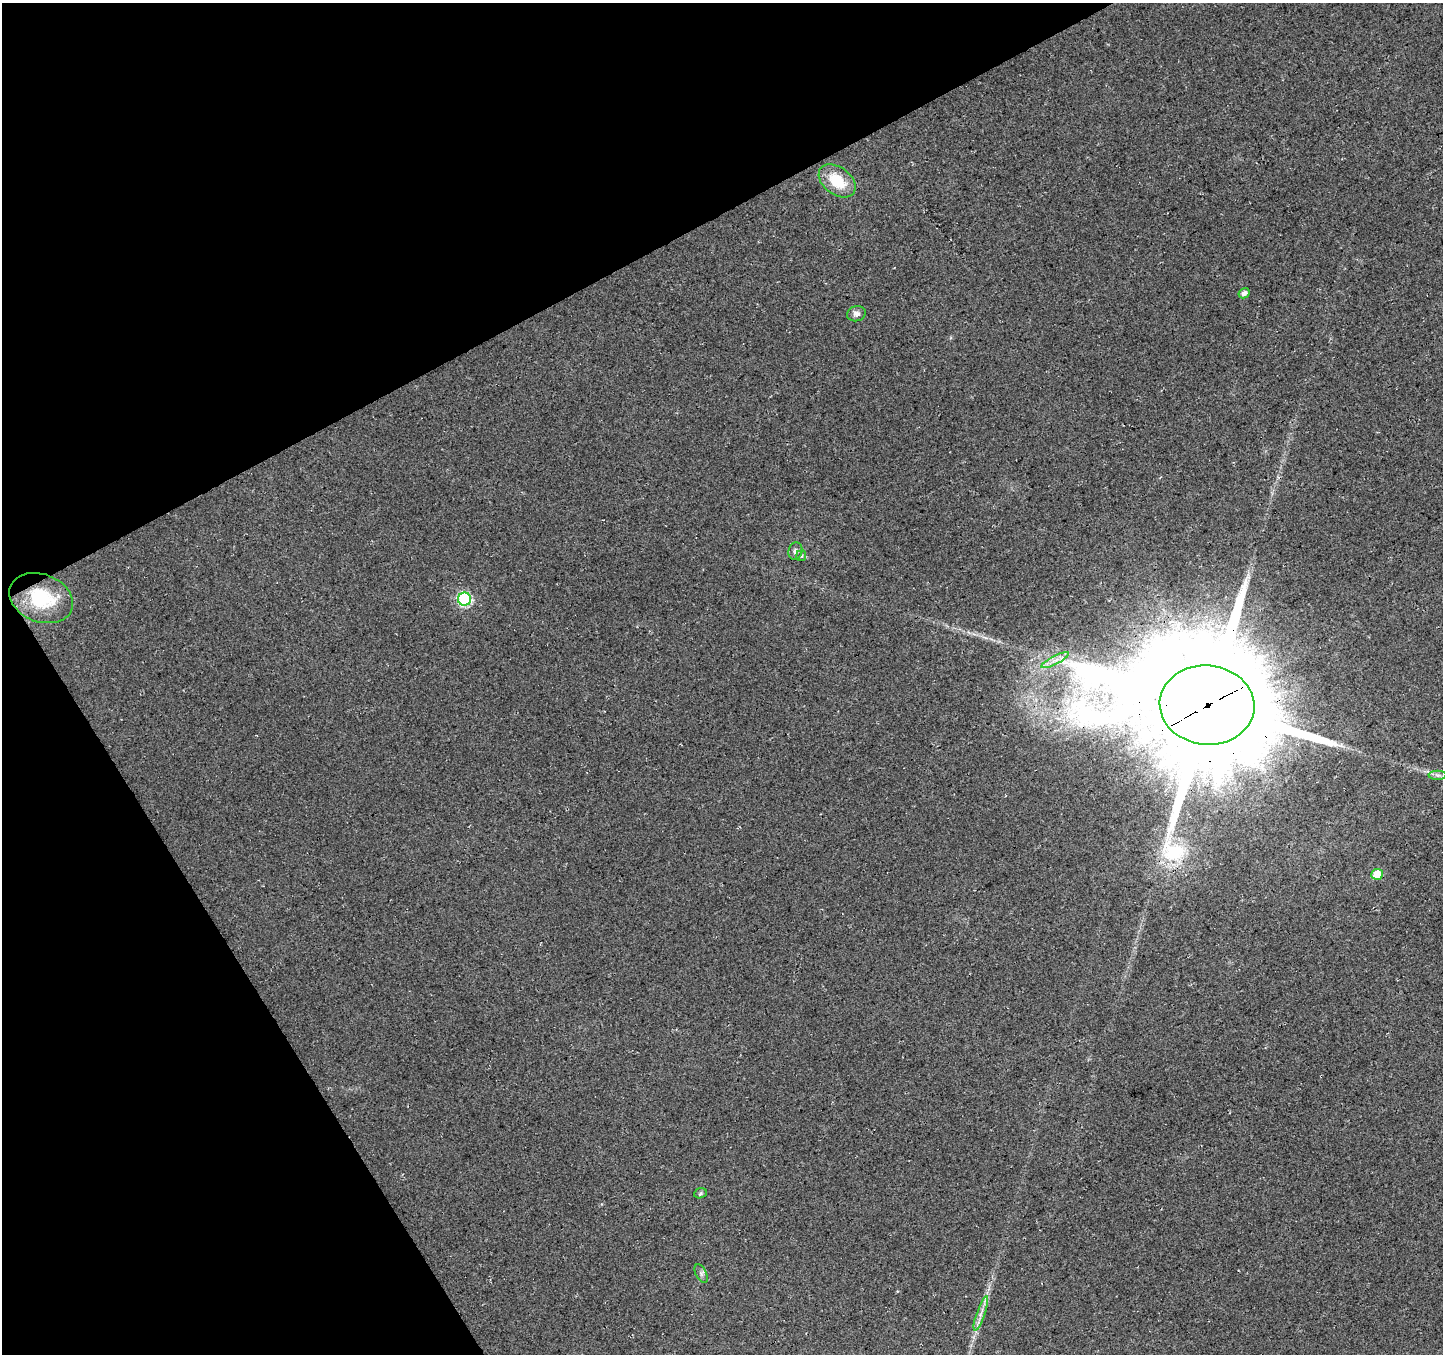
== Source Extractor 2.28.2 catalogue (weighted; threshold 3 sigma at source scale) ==
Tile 5 of 4 x 4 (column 1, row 2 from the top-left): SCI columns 56-1496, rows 2900-4251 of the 5871 x 5740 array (HDU 1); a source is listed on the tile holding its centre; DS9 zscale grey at full resolution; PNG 1445 x 1356 px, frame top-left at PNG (2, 3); each listed source drawn as its Kron ellipse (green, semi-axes under 4 px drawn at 4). Shown black and unused: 27% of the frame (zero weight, under 3 of 4 exposures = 5% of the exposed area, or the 3 px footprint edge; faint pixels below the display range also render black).
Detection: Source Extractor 2.28.2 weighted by HDU 2 'WHT'; one run over the whole footprint, this tile lists its part. Background 0.0524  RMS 0.0082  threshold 0.0367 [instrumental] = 3 sigma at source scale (4.5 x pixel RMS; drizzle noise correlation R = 1.50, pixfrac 1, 0.0396/0.0396 arcsec/px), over >= 5 px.
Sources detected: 14; all 14 listed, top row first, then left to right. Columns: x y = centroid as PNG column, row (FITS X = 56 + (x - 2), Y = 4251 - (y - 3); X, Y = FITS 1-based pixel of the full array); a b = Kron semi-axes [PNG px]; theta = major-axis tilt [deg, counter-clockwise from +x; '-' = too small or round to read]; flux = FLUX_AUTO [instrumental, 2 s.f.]
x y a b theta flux
837 181 21 13 -37 24
1244 293 6 5 - 3.4
856 314 9 7 15 3.1
795 551 8 7 - 2.7
801 556 5 5 - 1.8
41 598 33 24 -21 46
464 599 6 6 - 110
1055 660 15 2 27 3.1
1207 705 47 39 -5 32000
1438 775 9 4 0 2.5
1377 874 6 5 - 20
700 1193 6 5 - 1.3
701 1273 10 5 -64 2.3
981 1313 18 3 71 5
Overlapping masked pixels (flux is a lower limit): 1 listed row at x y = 1207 705